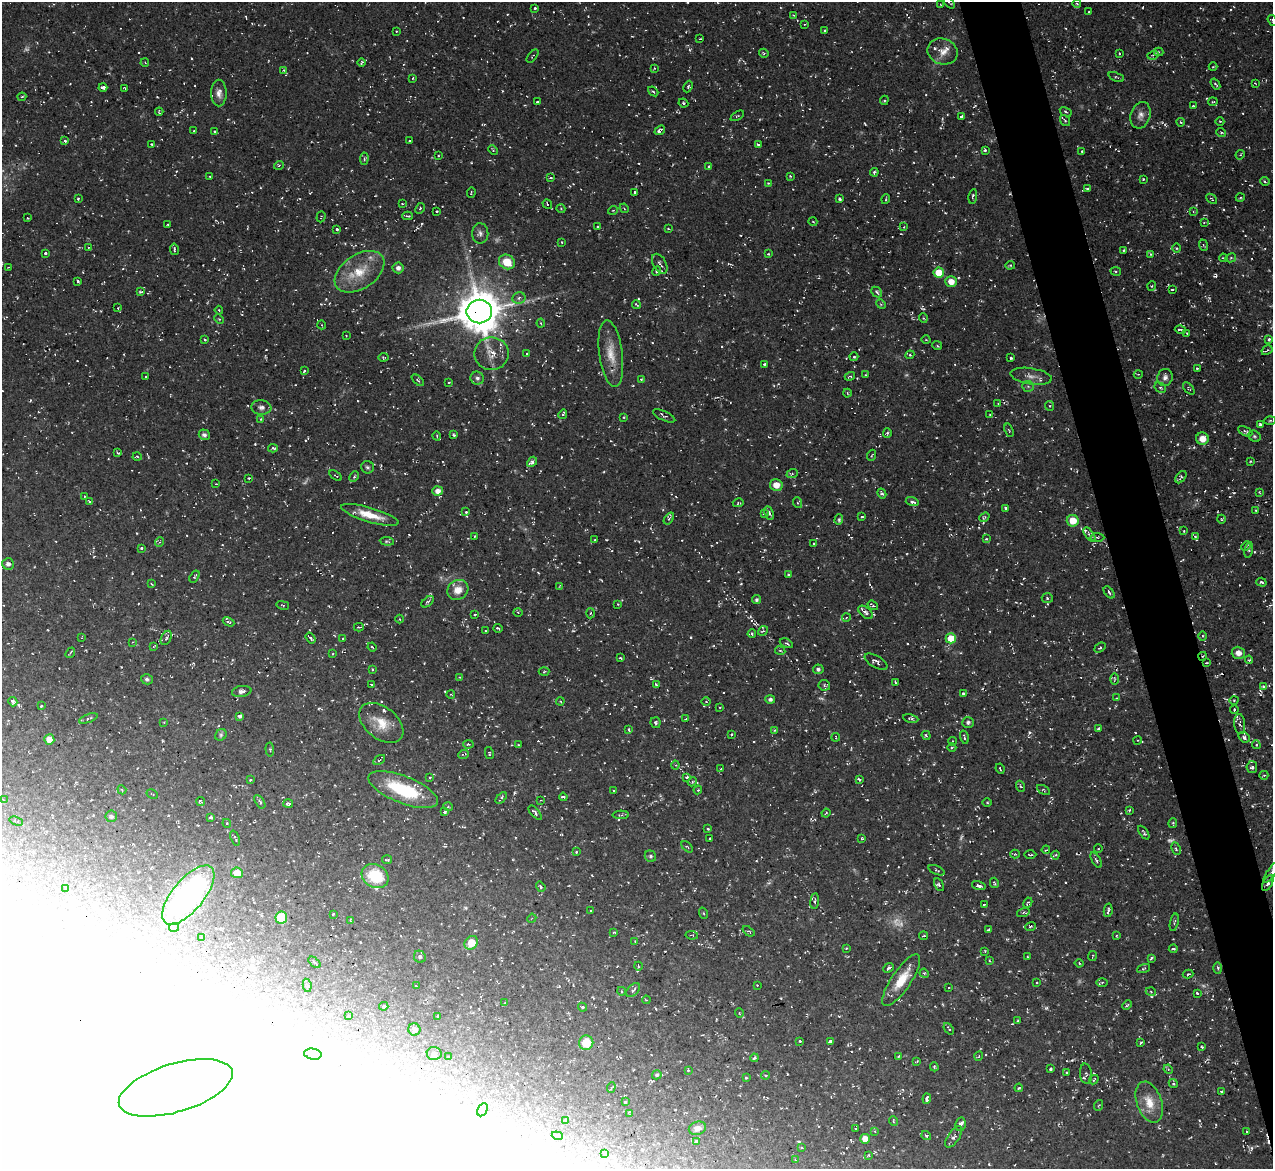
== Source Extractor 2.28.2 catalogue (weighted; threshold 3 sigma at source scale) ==
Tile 6 of 4 x 4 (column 2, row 2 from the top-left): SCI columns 1331-2601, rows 2486-3652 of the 5142 x 5088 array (HDU 1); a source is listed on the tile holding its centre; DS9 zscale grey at full resolution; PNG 1275 x 1171 px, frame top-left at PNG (2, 2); each listed source drawn as its Kron ellipse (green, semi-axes under 4 px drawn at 4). Shown black and unused: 4% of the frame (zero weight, under 2 of 3 exposures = <1% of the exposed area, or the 3 px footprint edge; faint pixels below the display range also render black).
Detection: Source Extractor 2.28.2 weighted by HDU 2 'WHT'; one run over the whole footprint, this tile lists its part. Background 0.0534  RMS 0.0089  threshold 0.0399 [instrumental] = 3 sigma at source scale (4.5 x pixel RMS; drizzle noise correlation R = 1.50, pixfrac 1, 0.05/0.05 arcsec/px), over >= 5 px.
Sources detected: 695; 11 too faint to see at this stretch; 36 inside a brighter object's white glare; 36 cosmic-ray / hot-pixel residue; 1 long thin detection or spike segment (spike, bleed or trail) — neither listed nor drawn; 8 inside a brighter listed object's ellipse — not listed separately; of the other 603, all 500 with FLUX_AUTO >= 0.698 (the completeness limit of this list) listed and drawn (103 fainter detections not listed), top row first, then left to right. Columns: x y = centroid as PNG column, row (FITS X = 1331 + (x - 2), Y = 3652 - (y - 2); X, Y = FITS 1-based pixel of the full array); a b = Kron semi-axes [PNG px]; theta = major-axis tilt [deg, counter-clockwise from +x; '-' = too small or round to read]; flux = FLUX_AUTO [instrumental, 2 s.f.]
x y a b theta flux
949 3 7 3 -46 1.4
940 4 3 2 - 0.78
1077 4 4 3 - 0.8
535 8 3 3 - 1.5
1089 12 3 2 - 0.73
794 15 3 3 - 0.8
1272 20 6 3 -56 1.6
804 24 3 2 - 0.95
825 30 4 3 - 1.1
396 31 2 2 - 0.77
700 39 3 2 - 0.82
943 51 15 12 -20 9.4
1159 52 5 4 - 1.4
764 53 5 4 - 1
1119 53 4 2 - 0.7
1153 55 5 3 - 1.2
533 56 8 3 50 1
362 62 4 2 - 1.2
145 63 4 3 - 0.71
1213 67 4 3 - 0.71
654 68 4 2 - 0.72
284 70 4 2 - 0.82
1116 77 8 3 -22 1.2
413 78 4 2 - 0.74
1255 83 4 3 - 0.74
1215 84 6 3 -55 1.7
103 87 4 3 - 7.4
688 87 6 4 64 1.6
125 88 3 2 - 1
653 91 6 3 -40 1.5
219 93 13 7 -90 6
22 97 4 3 - 1
884 100 4 4 - 1.1
537 102 3 3 - 1.2
1213 102 4 2 - 0.86
683 103 5 4 - 1.3
1193 106 3 2 - 0.74
159 112 4 2 - 0.96
1066 112 6 3 -29 1.3
1140 115 13 10 73 6.3
737 116 7 3 30 0.93
961 116 3 3 - 1.8
1065 120 6 4 -53 1.3
1220 121 4 3 - 0.7
1181 122 4 3 - 1.1
660 130 5 3 - 2.1
194 131 3 2 - 0.76
215 132 4 3 - 1.5
1221 132 5 3 - 1.1
65 141 4 3 - 1.5
409 141 3 2 - 0.85
151 144 2 2 - 0.9
759 144 3 3 - 3.8
493 150 5 3 - 0.85
985 150 3 3 - 1.2
1082 151 3 2 - 0.73
1240 155 5 4 - 1
438 156 3 3 - 1
364 159 6 4 84 1.2
279 165 5 3 - 1
709 167 4 3 - 1.4
874 172 4 3 - 1.6
210 176 3 3 - 1.1
791 176 3 3 - 1
551 178 4 3 - 1.2
1143 179 4 3 - 0.81
1265 181 5 4 - 1.4
768 183 3 3 - 0.83
1087 188 4 3 - 1.2
471 192 5 2 - 0.78
635 192 3 3 - 1.9
973 196 7 3 81 1.4
1240 198 4 3 - 0.91
78 199 3 3 - 1.1
840 199 4 3 - 1.7
886 199 5 3 - 0.9
1212 199 6 3 -43 0.96
403 204 3 3 - 0.8
547 204 5 4 - 1.2
420 208 5 4 - 1.6
624 208 5 4 - 0.97
561 209 4 3 - 0.73
613 210 5 3 - 0.79
437 211 3 2 - 1.4
1193 212 4 4 - 0.88
407 216 5 3 - 1.5
321 217 5 2 - 0.83
28 218 3 2 - 0.73
813 222 4 3 - 0.72
1204 223 4 3 - 1.2
168 225 3 2 - 0.88
598 226 3 3 - 1
904 227 4 4 - 0.76
337 229 3 3 - 3.5
668 229 3 2 - 0.88
480 233 10 8 89 3.9
562 242 2 2 - 0.84
1203 245 6 3 -70 1
89 247 4 2 - 0.99
1176 248 5 3 - 0.86
174 249 6 3 -80 1.6
1123 250 3 3 - 1.7
45 253 3 3 - 1.7
768 254 3 3 - 1
1151 254 4 3 - 1
1223 258 4 3 - 1
1231 258 5 4 - 1.2
507 262 8 7 - 18
660 264 11 6 -60 3
1010 265 5 4 - 1.5
8 268 2 2 - 0.79
398 268 5 5 - 3.4
657 271 5 3 - 2.1
1116 271 5 3 - 1
359 272 27 17 34 28
939 273 5 5 - 21
78 281 3 2 - 1.3
951 282 6 5 - 10
1152 286 4 3 - 0.76
1172 290 3 2 - 1
140 292 4 2 - 1
877 292 6 4 -43 2.3
519 298 6 5 - 3
636 304 5 2 - 0.91
881 304 5 4 - 1.3
118 308 3 2 - 0.78
219 310 4 3 - 0.86
479 311 13 12 - 3500
923 318 5 3 - 0.9
219 319 5 3 - 0.99
541 323 4 4 - 1
322 325 4 3 - 0.76
1180 330 5 2 - 2
1187 333 3 2 - 0.75
346 336 2 2 - 0.74
1269 339 4 3 - 2.1
205 340 3 3 - 0.95
926 340 4 3 - 0.75
937 345 5 3 - 0.97
1267 350 6 3 30 1.5
492 354 17 16 - 14
526 354 4 3 - 0.85
611 354 34 11 -82 17
910 355 4 4 - 1.3
383 357 5 3 - 1
854 357 4 4 - 0.96
1011 358 3 3 - 1.6
765 364 4 3 - 1.6
1197 368 3 2 - 1.9
304 371 3 2 - 0.82
1138 374 4 3 - 0.83
866 375 3 3 - 0.8
850 376 5 4 - 1.5
1031 376 21 8 -9 7
145 377 3 3 - 1.5
1165 377 8 7 - 4.3
477 378 7 6 - 2.8
641 379 4 3 - 0.76
418 380 7 3 -42 1.3
449 382 3 2 - 0.8
1028 386 6 5 - 1.5
1160 388 6 4 -31 1.6
1189 389 7 3 -48 1.1
847 393 4 3 - 0.77
998 404 4 2 - 0.72
1050 406 5 4 - 1.1
261 407 10 7 -6 4
563 414 5 3 - 1.8
990 415 4 2 - 0.78
664 416 12 4 -24 2.3
624 417 3 3 - 0.97
261 419 4 3 - 0.79
1270 420 6 4 3 1.2
1260 425 4 3 - 2.8
1009 430 7 3 -71 0.91
1245 431 8 4 -27 2
887 433 5 4 - 1.3
204 435 6 5 - 2.8
454 435 3 3 - 2.1
437 436 4 3 - 0.73
1254 436 6 5 - 1.6
1202 439 6 6 - 9.4
273 448 5 3 - 1.6
118 453 3 2 - 1.3
872 455 6 3 69 1
137 456 4 3 - 0.88
1250 461 3 3 - 0.97
532 462 6 4 44 3
368 467 6 6 - 2.2
792 474 6 3 19 1.2
335 475 7 2 -34 0.85
354 477 6 4 63 1.7
1181 477 7 4 52 1.6
249 478 3 3 - 1.2
216 484 2 2 - 0.85
776 485 6 6 - 10
438 491 5 4 - 5.2
1259 492 3 3 - 0.82
882 494 5 3 - 1.5
84 496 2 2 - 0.72
89 502 4 3 - 1.2
912 502 6 4 -17 2.8
738 503 5 4 - 1.2
798 503 5 3 - 1
1005 508 3 3 - 2.2
1256 510 4 2 - 0.7
466 512 4 4 - 0.97
769 513 7 4 -65 2.9
764 514 3 3 - 1.2
370 515 30 7 -16 18
862 517 3 2 - 1.1
984 517 5 4 - 1.3
669 518 6 4 54 1.4
839 519 5 3 - 1.4
1221 519 4 3 - 0.8
1073 521 6 6 - 16
1184 531 4 3 - 0.71
1089 535 8 4 -53 2.3
475 536 3 3 - 1.3
1097 537 7 4 -2 1.6
1195 537 4 2 - 0.95
986 539 3 3 - 0.88
595 540 4 3 - 1.1
387 541 7 4 -5 1.4
160 542 5 3 - 0.94
814 543 3 3 - 2.4
1246 546 5 4 - 1.2
141 548 4 3 - 1.1
1249 550 8 3 78 1.5
8 564 6 5 - 2.7
788 575 3 3 - 1.5
195 576 6 3 55 1.1
1261 582 5 3 - 1.8
151 584 3 2 - 0.74
559 586 4 2 - 0.95
458 590 11 9 37 10
1109 592 7 3 -51 2
1047 598 5 5 - 1.6
757 600 5 4 - 1.9
428 602 7 4 38 1.7
618 604 4 4 - 0.74
283 605 6 2 -13 0.81
873 605 5 2 - 1.5
518 612 4 3 - 0.77
866 612 8 5 -41 2.9
590 613 5 3 - 1.1
475 615 3 3 - 1.2
846 618 4 3 - 0.79
400 619 4 3 - 0.71
229 622 6 3 -28 1.8
359 627 5 3 - 1.2
498 628 4 2 - 1.3
485 631 3 2 - 0.96
763 631 5 4 - 1.9
752 634 4 3 - 2
1202 636 5 3 - 1.1
82 638 3 2 - 0.81
166 638 7 5 62 2.2
310 638 6 3 -56 2.2
951 638 5 5 - 19
343 639 3 2 - 0.9
133 642 3 3 - 0.83
786 643 7 3 -25 1.8
154 646 3 2 - 0.71
372 647 5 3 - 0.97
1100 648 6 4 40 1.4
780 651 5 4 - 1.2
70 653 6 2 50 1.3
1238 653 6 6 - 6.8
333 654 3 2 - 1
1203 656 4 3 - 0.82
620 658 3 2 - 1.3
1249 660 4 4 - 0.89
876 662 13 6 -30 2.7
1207 663 3 3 - 1.3
372 669 4 2 - 0.77
818 669 5 5 - 2.2
544 672 5 3 - 0.99
460 677 4 4 - 0.91
147 679 6 5 - 2
1114 679 5 3 - 1.1
895 682 3 2 - 1.3
371 685 3 3 - 1.3
656 685 4 2 - 1.3
824 685 5 5 - 1.6
1264 686 3 3 - 1.5
242 691 10 5 9 3.6
963 693 4 3 - 1.5
451 695 4 2 - 0.71
1117 698 3 3 - 0.83
770 699 5 4 - 2.6
1234 700 4 3 - 0.77
560 701 4 3 - 0.79
13 702 5 4 - 5
706 702 5 3 - 0.92
41 706 3 3 - 1.4
720 707 3 2 - 0.77
1234 710 4 3 - 1.5
239 716 4 4 - 3.6
88 718 10 3 20 1.8
911 718 8 4 -11 1.8
686 719 4 2 - 1
164 722 4 2 - 0.73
968 722 6 5 - 2.3
381 723 25 15 -39 18
655 723 5 5 - 1.7
1240 724 10 5 -83 2.8
1099 728 3 3 - 1.2
629 729 4 3 - 1.7
774 730 3 3 - 1
732 734 4 3 - 1.1
221 735 6 5 - 1.7
926 735 5 3 - 1.5
836 737 4 2 - 0.73
964 737 7 2 -75 1.3
1244 737 6 4 -38 2.7
49 739 5 5 - 11
1138 740 4 3 - 0.8
953 741 4 3 - 0.79
468 744 5 4 - 1
519 745 3 2 - 0.88
1256 745 4 4 - 1.2
952 747 4 3 - 0.91
270 749 7 3 -84 1
489 753 6 3 -79 1.3
464 754 5 2 - 1.5
379 760 6 2 33 0.97
675 765 4 4 - 1
1252 767 6 5 - 2.3
721 769 3 2 - 0.81
1000 769 5 2 - 0.91
1264 775 4 3 - 0.93
687 777 3 2 - 2.1
430 778 3 2 - 1.1
859 779 4 2 - 1.3
250 780 4 3 - 0.98
692 782 5 3 - 1
1020 786 6 3 -70 1.2
122 790 5 3 - 0.86
403 790 37 13 -21 56
698 790 4 3 - 0.96
1044 790 7 4 -30 1.2
613 791 3 3 - 3.3
152 794 6 2 -30 0.73
563 797 4 3 - 1.7
501 798 7 4 46 1.6
3 800 3 3 - 0.76
541 800 2 2 - 0.7
201 802 4 3 - 1.3
260 802 7 4 -57 1.8
288 803 5 4 - 2.3
987 803 5 3 - 0.9
448 807 5 3 - 0.86
1129 810 4 2 - 1.3
445 812 4 3 - 1.8
535 813 9 3 -48 2
826 813 4 2 - 0.84
621 815 8 3 2 1.3
111 816 6 5 - 2.1
211 817 4 3 - 2.4
16 821 7 3 -17 1.1
227 823 4 4 - 1
1173 823 5 4 - 1.1
708 828 3 3 - 1.7
1144 833 8 3 -55 1.4
235 838 8 2 -69 1.3
862 838 3 3 - 1
710 839 3 2 - 0.8
687 847 7 2 -44 0.89
1098 849 4 3 - 0.72
1176 849 6 3 -63 1.4
1046 850 4 3 - 1
576 852 3 3 - 1.1
1015 854 4 4 - 0.96
1030 855 6 2 -1 1
1055 855 4 3 - 1.3
650 856 6 5 - 1.9
387 860 5 2 - 1.1
1096 860 8 3 -58 1.8
937 870 8 3 -24 1.3
1271 872 12 4 54 2.7
237 873 6 5 - 13
375 876 14 11 -29 42
994 883 5 3 - 1.1
1268 883 9 4 61 3.5
939 885 7 4 -61 1.7
979 886 7 3 -18 3
541 887 5 4 - 1.7
66 888 3 3 - 0.91
188 895 36 16 50 130
815 901 8 3 85 1.5
1028 903 5 4 - 1.5
984 905 3 3 - 1.1
1108 910 7 3 79 2.5
591 911 3 2 - 0.78
703 913 6 3 -70 1.1
1023 913 6 4 17 1.4
333 914 3 2 - 0.81
281 918 6 6 - 28
532 918 4 3 - 0.87
351 921 4 3 - 1.3
1174 922 9 4 78 1.7
1030 926 5 2 - 1
174 928 5 3 - 1
989 929 4 2 - 0.91
748 931 7 2 -37 1.1
614 932 4 3 - 0.91
692 935 6 2 -9 0.81
923 936 4 3 - 1.1
1116 936 3 2 - 0.77
201 938 2 2 - 0.71
635 941 3 2 - 0.74
471 943 7 6 - 15
846 948 4 4 - 0.74
1173 949 4 3 - 1.7
985 951 4 3 - 0.78
1092 956 5 2 - 0.8
420 957 6 5 - 2.1
1027 957 3 2 - 0.72
1151 958 4 3 - 1.2
989 961 3 3 - 0.88
314 962 7 3 -40 1.4
1079 963 4 3 - 1
638 966 4 3 - 0.94
888 968 6 4 42 2.4
1218 968 6 4 -88 1.5
1144 969 7 4 22 1.4
924 973 5 3 - 1.1
1188 974 5 3 - 1.4
901 980 30 9 56 22
1102 982 5 4 - 1.3
1037 983 4 2 - 0.71
307 985 7 4 -80 1.8
757 985 2 2 - 0.78
416 986 3 2 - 1.1
948 987 3 3 - 1.2
633 990 8 5 45 2.3
621 991 4 3 - 0.76
1151 992 5 3 - 0.79
1197 993 3 2 - 1.4
646 1000 4 3 - 1
505 1003 4 3 - 1.1
1127 1005 5 3 - 1.2
384 1006 4 3 - 1.3
583 1007 5 3 - 1.2
739 1013 5 3 - 0.7
349 1016 3 2 - 0.91
438 1016 3 3 - 1.4
1018 1021 3 2 - 0.95
414 1029 6 6 - 3.6
949 1029 6 2 -51 1.1
800 1041 3 3 - 0.97
830 1041 4 3 - 2.1
586 1043 7 7 - 21
1141 1043 3 3 - 1.1
1202 1047 3 3 - 1.3
434 1053 7 6 - 2.3
313 1054 9 5 -9 4
898 1056 3 2 - 0.77
979 1056 5 3 - 0.73
448 1057 3 3 - 1.1
754 1058 4 3 - 2.1
917 1061 3 2 - 0.82
934 1067 4 3 - 1.1
1050 1069 3 3 - 1.7
1168 1069 5 4 - 1.1
688 1070 3 3 - 0.93
1067 1072 3 3 - 1.7
1086 1074 10 6 -84 2.5
657 1075 5 4 - 1.4
765 1075 4 3 - 1.4
746 1078 3 3 - 1.8
1094 1080 5 3 - 1.2
1173 1084 5 4 - 1.2
611 1087 5 4 - 1.3
176 1088 59 24 17 94
1019 1088 4 3 - 0.99
1222 1091 3 2 - 1.3
927 1099 5 3 - 4.6
625 1102 3 3 - 6.9
1149 1102 21 12 -70 16
1099 1105 5 3 - 0.93
482 1110 7 4 61 2
629 1113 4 3 - 1.3
565 1120 4 4 - 0.81
893 1121 5 3 - 0.83
961 1124 7 5 77 5.8
697 1128 9 6 16 5.2
856 1128 3 2 - 0.94
875 1131 4 3 - 0.92
1246 1131 4 2 - 0.8
557 1136 6 4 -19 1.2
926 1136 5 4 - 1.4
954 1137 12 5 56 3.2
865 1139 5 5 - 9.2
696 1141 4 3 - 4.8
802 1148 4 3 - 0.83
604 1153 4 4 - 1.9
868 1155 4 3 - 1
795 1160 4 3 - 1.3
Overlapping masked pixels (flux is a lower limit): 4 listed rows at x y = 479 311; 1203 656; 464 754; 1268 883
Isophote crosses this tile's border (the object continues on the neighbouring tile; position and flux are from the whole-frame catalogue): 4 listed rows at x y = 949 3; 1272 20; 8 268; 1271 872
Unlisted compact peaks at least as high as the median listed source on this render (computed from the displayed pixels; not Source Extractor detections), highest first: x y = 691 637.